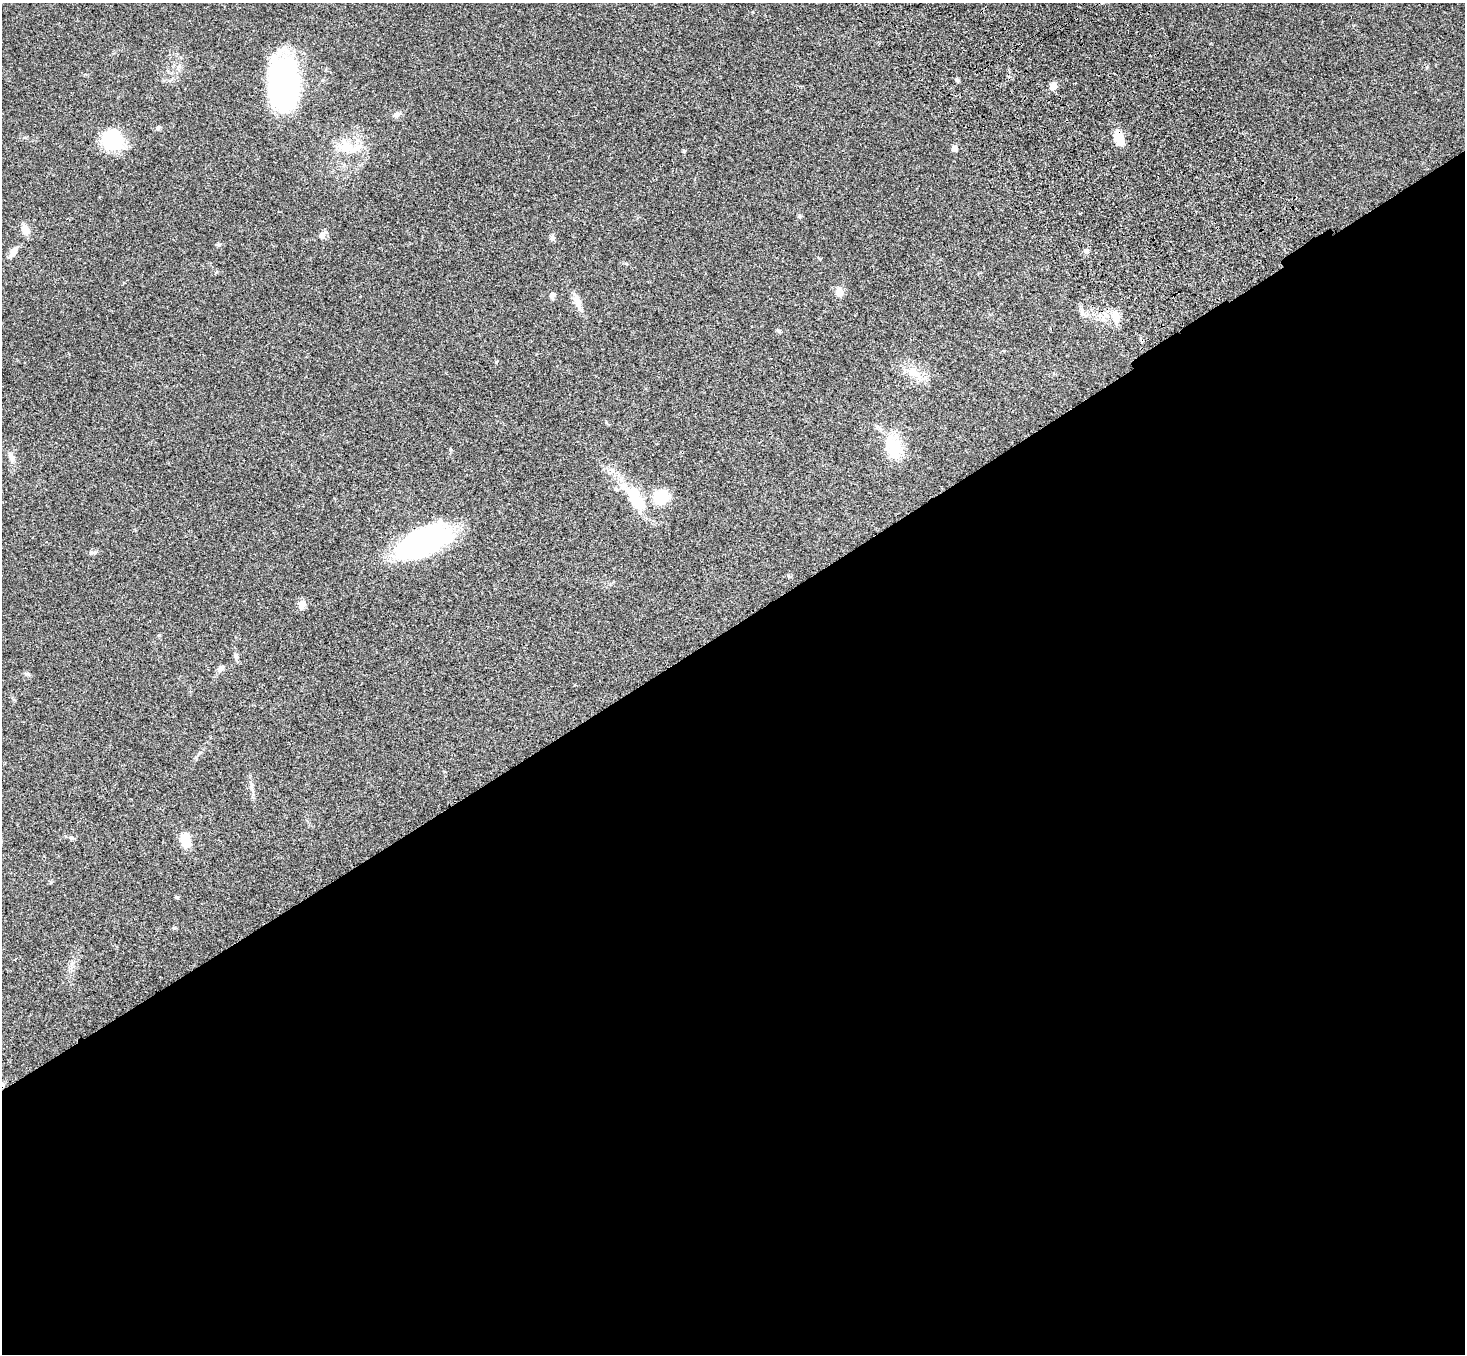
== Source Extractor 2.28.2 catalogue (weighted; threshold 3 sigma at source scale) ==
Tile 15 of 4 x 4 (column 3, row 4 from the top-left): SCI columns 3030-4492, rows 374-1725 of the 6059 x 6016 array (HDU 1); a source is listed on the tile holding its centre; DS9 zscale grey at full resolution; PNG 1467 x 1356 px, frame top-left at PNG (2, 3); no overlay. Shown black and unused: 54% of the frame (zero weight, under 3 of 4 exposures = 6% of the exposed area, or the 3 px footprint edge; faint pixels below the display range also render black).
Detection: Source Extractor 2.28.2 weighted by HDU 2 'WHT'; one run over the whole footprint, this tile lists its part. Background 0.0503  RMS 0.0054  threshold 0.0244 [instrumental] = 3 sigma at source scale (4.5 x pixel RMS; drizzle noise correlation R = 1.50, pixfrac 1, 0.05/0.05 arcsec/px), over >= 5 px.
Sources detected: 39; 1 inside a brighter object's white glare — not listed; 1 inside a brighter listed object's ellipse — not listed separately; the other 37 listed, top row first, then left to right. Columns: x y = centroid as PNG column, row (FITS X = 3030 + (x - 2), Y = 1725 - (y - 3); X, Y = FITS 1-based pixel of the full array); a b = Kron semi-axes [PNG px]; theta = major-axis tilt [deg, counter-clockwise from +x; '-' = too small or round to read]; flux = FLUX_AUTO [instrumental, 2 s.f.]
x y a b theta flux
957 80 6 4 -66 0.9
284 84 40 23 90 140
1053 86 9 7 67 3.4
397 115 10 7 26 1.9
158 128 7 4 45 0.83
1119 138 14 8 -74 12
111 139 19 17 -59 36
347 147 22 18 -46 13
954 148 6 6 - 2.4
684 151 5 4 - 0.66
25 229 12 8 -72 4.3
322 235 10 8 52 2.3
553 238 7 7 - 1.4
218 244 6 4 -1 0.76
1086 251 7 6 - 1.6
13 252 13 7 58 4.2
839 292 9 7 -78 5.7
552 295 7 6 - 2.1
577 301 21 9 -75 4.3
1082 312 8 6 -72 1.8
1116 319 12 10 26 5.2
778 331 7 5 -19 0.82
914 373 28 13 -34 9.7
894 447 28 18 -76 20
11 457 14 8 -64 2.6
661 497 17 14 23 14
635 498 34 16 -63 18
422 543 51 22 24 120
93 553 12 5 -2 1.4
302 605 10 8 70 3.6
236 656 8 5 -61 1.2
220 669 11 7 40 2
27 674 9 5 -14 1.1
251 787 9 4 -90 1.5
71 838 6 5 - 1
186 840 15 10 -78 9.3
176 897 6 4 -45 0.61
Overlapping masked pixels (flux is a lower limit): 1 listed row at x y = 1119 138
Unlisted compact peaks at least as high as the median listed source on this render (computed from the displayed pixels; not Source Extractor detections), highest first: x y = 174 928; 496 362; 753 12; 159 635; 450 449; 200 752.